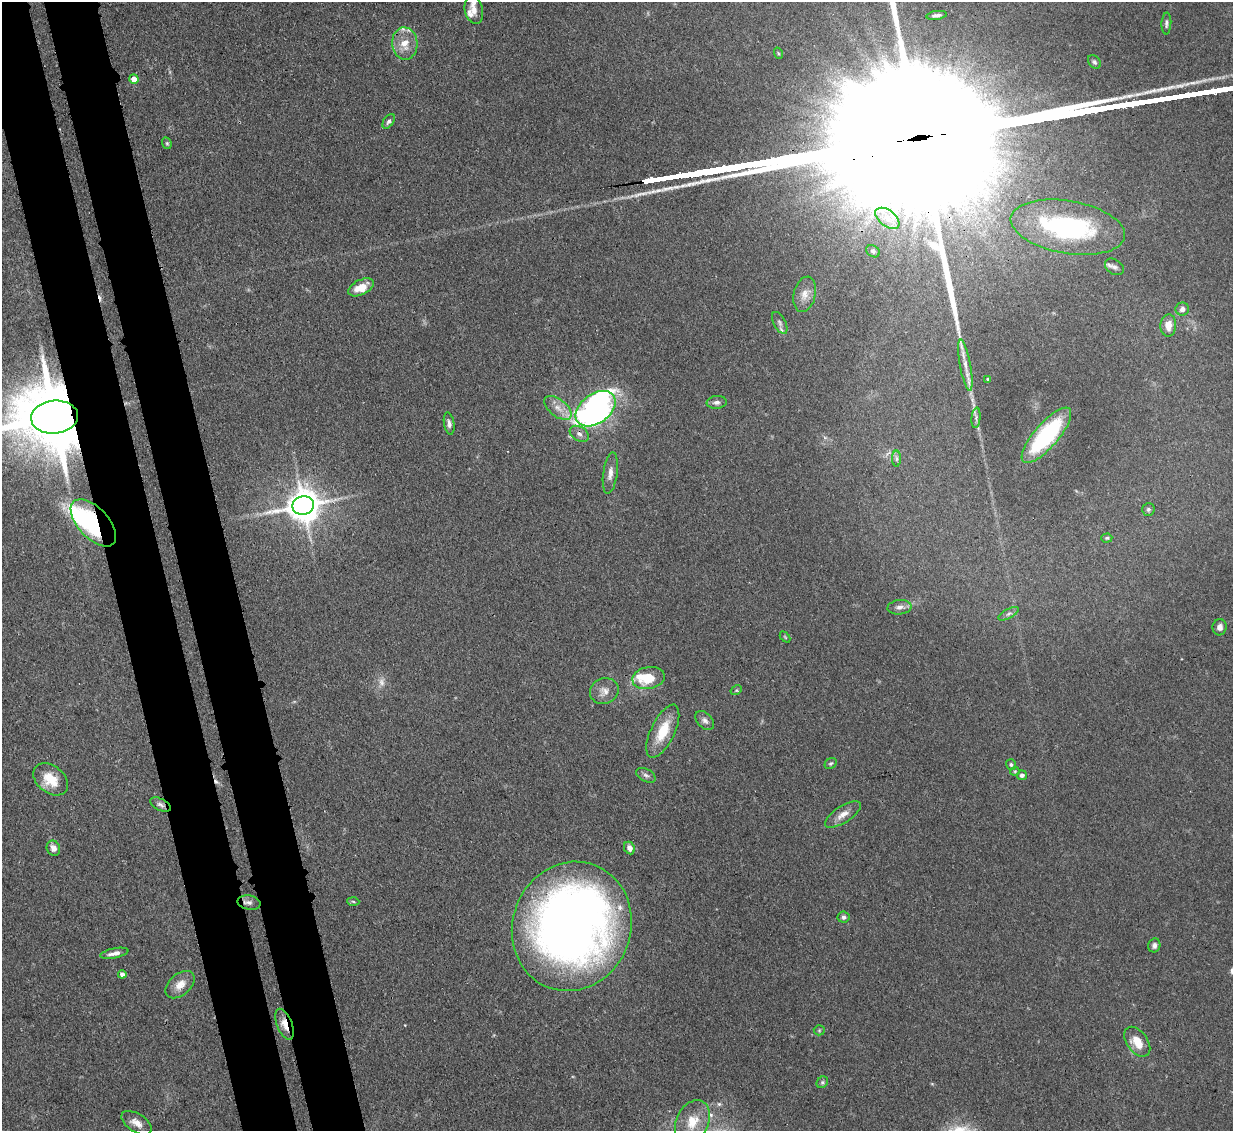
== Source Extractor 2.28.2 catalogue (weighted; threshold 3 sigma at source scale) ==
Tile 11 of 4 x 4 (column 3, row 3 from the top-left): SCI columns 2540-3770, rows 1347-2475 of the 5079 x 5065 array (HDU 1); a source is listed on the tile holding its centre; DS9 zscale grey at full resolution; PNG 1235 x 1133 px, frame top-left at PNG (2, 2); each listed source drawn as its Kron ellipse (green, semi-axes under 4 px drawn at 4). Shown black and unused: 9% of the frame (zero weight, under 3 of 4 exposures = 9% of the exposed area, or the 3 px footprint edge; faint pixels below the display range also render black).
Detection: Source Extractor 2.28.2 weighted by HDU 2 'WHT'; one run over the whole footprint, this tile lists its part. Background 0.125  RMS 0.0049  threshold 0.0222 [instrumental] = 3 sigma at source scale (4.5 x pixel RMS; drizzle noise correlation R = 1.50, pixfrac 1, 0.05/0.05 arcsec/px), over >= 5 px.
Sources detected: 80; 1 too faint to see at this stretch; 3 inside a brighter object's white glare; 2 cosmic-ray / hot-pixel residue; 3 long thin detections or spike segments (spike, bleed or trail) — neither listed nor drawn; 4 inside a brighter listed object's ellipse — not listed separately; the other 67 listed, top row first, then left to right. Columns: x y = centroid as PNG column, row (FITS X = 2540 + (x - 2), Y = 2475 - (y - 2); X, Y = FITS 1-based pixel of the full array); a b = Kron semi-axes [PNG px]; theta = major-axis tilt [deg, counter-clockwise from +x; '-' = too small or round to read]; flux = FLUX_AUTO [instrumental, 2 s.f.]
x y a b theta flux
474 10 14 9 -77 4
936 15 10 4 8 1.8
1166 23 11 5 87 1.3
405 43 16 13 -86 8.2
778 53 6 3 -71 0.6
1094 62 8 5 -48 1.2
134 79 4 4 - 5.3
389 121 8 5 56 1.3
167 143 6 4 -69 0.71
887 218 14 8 -38 4.8
1068 227 58 26 -10 75
873 251 7 5 -32 1
1114 267 10 7 -34 2.1
361 287 14 7 25 8.1
805 294 18 11 76 4.9
1182 309 7 6 - 2.4
780 323 12 6 -61 1.9
1168 326 11 8 87 5.8
965 365 26 5 -79 4.4
988 379 3 3 - 0.63
717 402 10 6 7 2.1
558 408 16 8 -38 5.1
596 409 22 15 36 150
55 417 23 16 5 6000
976 418 10 4 84 1.4
449 423 11 5 -80 1.9
579 434 10 7 -31 2.4
1046 435 35 12 49 56
896 459 8 4 90 1
610 473 21 7 82 3.8
303 505 11 9 11 1100
1148 509 6 6 - 1.1
93 523 29 15 -47 62
1107 538 5 4 - 0.71
899 607 12 7 5 2.6
1009 614 11 4 27 1.5
1220 627 8 7 - 2.4
785 637 6 4 -46 0.55
649 678 16 11 10 15
736 690 6 4 29 0.7
604 691 14 12 22 4.4
705 720 11 7 -45 2
663 731 29 12 64 14
831 763 6 5 - 0.85
1011 765 5 5 - 0.89
1015 771 4 4 - 0.54
646 775 10 6 -29 1.6
1022 775 5 5 - 1.7
51 779 19 13 -39 11
160 805 11 5 -28 1.7
843 814 20 8 33 4.8
53 848 8 6 -65 2.6
629 848 6 5 - 2.6
353 901 6 4 -3 0.7
249 903 11 7 -9 1.9
843 917 6 5 - 1.5
572 926 65 59 69 480
1154 945 7 6 - 1.7
114 953 14 5 11 2.9
122 974 4 4 - 2.2
180 985 17 10 40 5.5
284 1024 16 7 -68 4.8
819 1030 5 5 - 0.68
1137 1042 17 10 -53 8.7
822 1082 6 5 - 0.96
692 1122 23 16 63 13
137 1123 17 9 -32 4.6
Overlapping masked pixels (flux is a lower limit): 6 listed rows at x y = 1068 227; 55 417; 579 434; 93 523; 160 805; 284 1024
Isophote crosses this tile's border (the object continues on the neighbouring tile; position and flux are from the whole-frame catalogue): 1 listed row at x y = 55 417